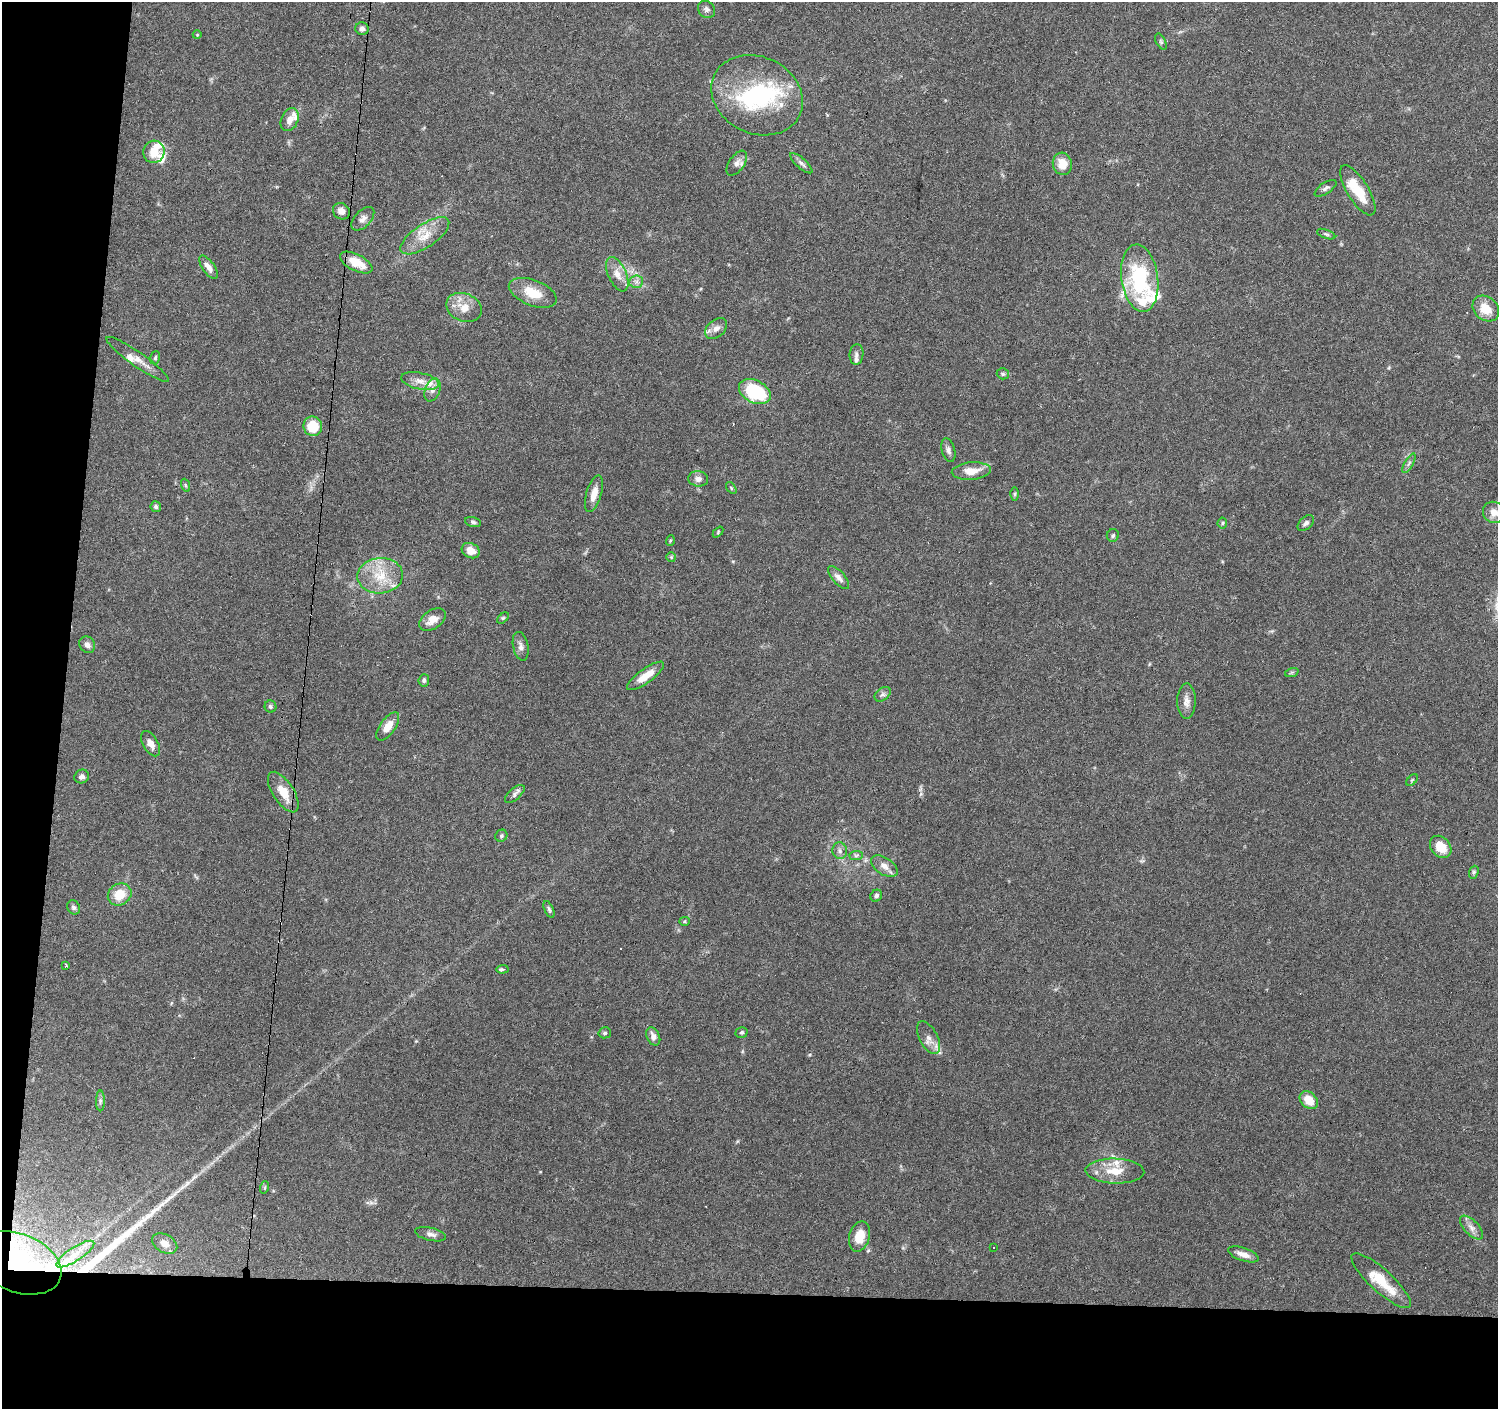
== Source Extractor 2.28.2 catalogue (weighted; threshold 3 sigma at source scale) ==
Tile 7 of 3 x 3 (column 1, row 3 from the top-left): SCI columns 1-1496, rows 228-1634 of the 4493 x 4730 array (HDU 1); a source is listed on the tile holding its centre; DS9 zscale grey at full resolution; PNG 1500 x 1411 px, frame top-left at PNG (2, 2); each listed source drawn as its Kron ellipse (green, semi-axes under 4 px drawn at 4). Shown black and unused: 12% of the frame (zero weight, under 3 of 6 exposures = <1% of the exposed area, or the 3 px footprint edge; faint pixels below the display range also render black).
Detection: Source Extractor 2.28.2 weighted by HDU 2 'WHT'; one run over the whole footprint, this tile lists its part. Background 0.0874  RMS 0.0044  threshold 0.0182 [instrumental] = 3 sigma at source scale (4.09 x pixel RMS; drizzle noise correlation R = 1.36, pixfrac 0.8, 0.0396/0.0396 arcsec/px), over >= 5 px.
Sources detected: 115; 3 inside a brighter object's white glare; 1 cosmic-ray / hot-pixel residue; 1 long thin detection or spike segment (spike, bleed or trail) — neither listed nor drawn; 11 inside a brighter listed object's ellipse — not listed separately; the other 99 listed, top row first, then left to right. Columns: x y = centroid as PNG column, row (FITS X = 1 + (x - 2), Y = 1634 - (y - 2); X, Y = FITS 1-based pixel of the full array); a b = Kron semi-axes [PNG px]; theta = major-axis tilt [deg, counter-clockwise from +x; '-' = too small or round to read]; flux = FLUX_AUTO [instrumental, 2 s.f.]
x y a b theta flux
707 9 9 8 - 1.4
362 29 7 6 - 1.7
197 35 4 3 - 0.3
1161 42 9 4 -63 0.78
757 95 47 38 -26 43
290 120 12 8 66 2.8
154 152 11 10 - 6.2
737 163 14 7 55 2.2
801 163 14 5 -42 1.4
1062 164 11 9 -76 6.3
1326 188 12 5 34 1.4
1358 190 29 10 -58 11
341 211 9 8 - 2.5
363 219 14 8 46 2.4
1326 234 10 4 -21 0.81
425 236 28 11 34 7.7
356 263 18 8 -27 8
208 267 13 6 -55 2.9
617 274 18 9 -65 4.2
1140 278 34 18 -82 38
636 282 7 6 - 1.5
533 293 25 12 -21 8.7
464 307 18 13 -22 6.2
1486 309 14 11 -41 6.9
716 328 12 8 42 2.6
856 354 10 7 83 1.5
155 358 7 5 73 0.72
138 359 37 7 -35 4.5
1003 374 6 5 - 0.84
420 381 19 8 -12 3.9
433 390 12 7 69 2.2
755 392 17 11 -27 32
313 426 10 9 - 10
948 450 12 6 -76 1.6
1409 463 11 3 61 0.96
971 471 19 8 4 5.6
698 479 10 7 -6 2.1
185 485 6 4 -71 0.64
731 488 6 3 -54 0.49
594 494 19 7 74 4.3
1015 494 6 4 89 0.61
156 507 5 5 - 1
1494 512 11 10 - 3.9
473 522 8 5 -15 0.79
1222 523 5 5 - 0.63
1306 523 10 6 42 1.4
718 532 6 4 48 0.46
1113 535 6 6 - 0.88
670 540 5 3 - 0.41
471 551 9 7 -27 4.4
671 557 5 5 - 0.58
380 576 23 18 4 12
839 578 14 6 -49 2.2
503 618 7 4 44 0.6
432 620 15 9 35 4.1
87 645 8 7 - 1.9
521 646 14 7 -77 2
1292 672 7 4 19 0.57
645 676 22 7 36 6
424 680 6 5 - 0.94
883 694 9 6 37 1.3
1186 701 18 9 90 3
270 707 6 6 - 0.84
388 726 16 7 55 5.6
151 744 14 7 -60 3
82 777 7 6 - 1.6
1412 780 7 4 45 0.54
283 792 23 10 -57 7.6
515 794 12 5 41 1.3
501 836 6 5 - 0.79
1441 847 12 9 -48 6.5
840 851 8 7 - 1.5
856 855 7 4 1 0.85
884 866 15 8 -33 3
1474 872 7 4 72 0.73
120 894 12 10 32 8
876 896 6 5 - 1.1
74 907 7 6 - 1.1
549 909 9 4 -65 0.86
684 921 5 4 - 0.55
66 965 3 2 - 0.64
502 969 6 3 3 0.92
742 1032 6 5 - 0.64
605 1033 6 5 - 0.78
653 1036 9 6 -67 2
928 1038 18 9 -62 3.4
1309 1100 10 7 -43 6.2
100 1101 10 4 90 1
1115 1171 29 12 -2 8.5
265 1187 6 4 72 0.55
1471 1228 15 7 -47 2.5
431 1234 16 6 -13 1.9
859 1236 15 10 74 7
165 1243 13 9 -28 3.4
994 1248 3 3 - 1.2
75 1254 22 7 33 5.3
1243 1254 16 6 -19 3.4
18 1263 45 29 -22 28
1381 1281 39 11 -42 13
Overlapping masked pixels (flux is a lower limit): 1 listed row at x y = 18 1263